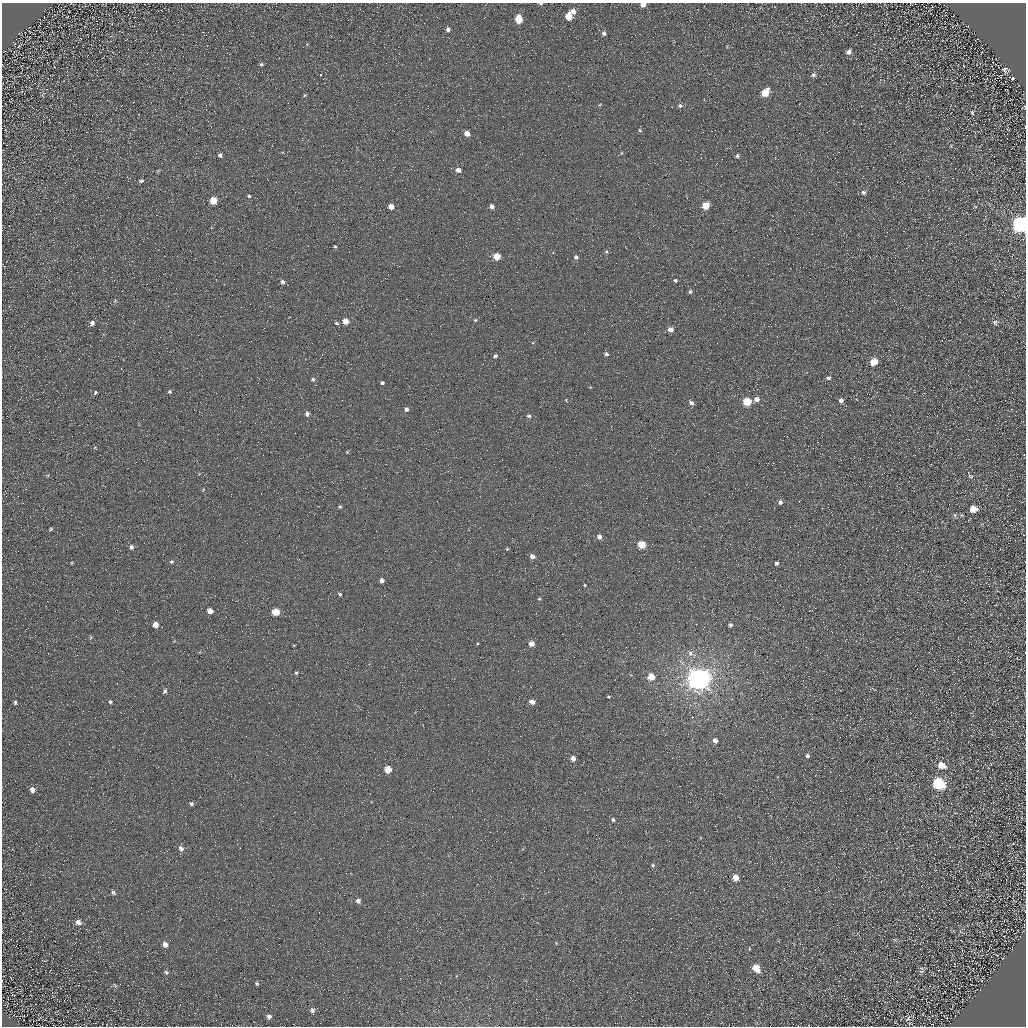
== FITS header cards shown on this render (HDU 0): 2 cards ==
NAXIS1  =                 1024 / Required FITS header
NAXIS2  =                 1024 / Required FITS header

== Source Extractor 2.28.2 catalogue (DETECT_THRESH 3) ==
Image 1024 x 1024 px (HDU 0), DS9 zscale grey, 1 PNG px = 1 image px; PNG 1028 x 1028 px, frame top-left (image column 1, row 1024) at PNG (2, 3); no overlay
Background 4.42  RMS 8.6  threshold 25.8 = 3 sigma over >= 5 px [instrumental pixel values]
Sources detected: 127; all 127 listed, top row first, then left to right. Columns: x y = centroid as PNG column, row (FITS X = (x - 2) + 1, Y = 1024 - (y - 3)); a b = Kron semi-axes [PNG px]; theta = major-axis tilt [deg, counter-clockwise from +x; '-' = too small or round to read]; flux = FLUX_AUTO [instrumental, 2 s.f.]
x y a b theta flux
541 3 5 2 - 930
643 5 5 4 - 3600
573 11 6 5 - 3400
568 16 6 5 - 14000
518 19 6 5 - 19000
448 29 5 4 - 2000
604 33 5 4 - 2000
848 52 7 6 - 2100
261 64 5 5 - 950
1005 70 8 7 - 1600
320 75 3 3 - 2400
813 75 6 5 - 1400
1013 78 3 3 - 10000
765 92 7 5 50 16000
305 95 5 4 - 620
133 102 2 2 - 420
600 105 5 3 - 550
680 106 6 5 - 1600
1024 108 5 2 - 410
972 113 5 4 - 700
640 130 5 4 - 860
467 133 5 4 - 5200
621 153 5 3 - 500
220 155 4 4 - 1400
737 156 5 5 - 1200
458 170 6 5 - 3100
54 173 2 2 - 330
141 181 6 4 15 1300
863 192 6 6 - 1500
249 196 4 3 - 840
213 201 5 5 - 13000
391 206 5 5 - 4700
492 206 5 4 - 2800
706 206 5 5 - 17000
975 206 5 3 - 560
1021 224 7 7 - 350000
335 247 5 4 - 810
606 251 6 5 - 920
497 256 5 5 - 12000
576 257 5 5 - 1800
675 280 4 4 - 1300
282 282 6 5 - 1600
690 292 5 5 - 1100
115 301 6 4 19 740
475 320 5 4 - 830
345 321 5 4 - 7800
995 322 7 6 - 1500
92 323 6 4 59 2500
336 323 6 4 -16 930
670 329 5 5 - 3400
606 354 5 5 - 1400
495 356 5 4 - 1500
874 362 5 5 - 12000
828 378 5 4 - 1500
313 379 5 5 - 1300
382 383 4 3 - 1400
169 392 4 4 - 1100
95 393 6 4 62 890
756 399 5 5 - 3400
566 400 4 3 - 510
841 401 5 5 - 2500
747 402 5 5 - 23000
691 403 6 5 - 1900
406 409 5 5 - 1700
307 414 6 5 - 1900
529 416 6 5 - 1300
347 452 4 4 - 640
970 476 8 6 -29 1300
780 502 5 5 - 1900
340 507 5 4 - 920
973 509 6 5 - 8000
955 515 6 5 - 990
50 529 6 3 49 770
599 536 6 5 - 2400
641 545 5 5 - 18000
131 547 6 5 - 1800
507 549 4 3 - 590
532 556 5 4 - 2900
171 562 5 5 - 930
776 563 4 3 - 1700
381 580 4 4 - 2300
585 585 3 3 - 510
340 594 5 4 - 760
539 599 4 3 - 630
210 611 5 4 - 5100
276 612 5 5 - 15000
338 618 2 2 - 300
155 624 5 4 - 7200
730 625 4 4 - 1400
531 643 4 4 - 5600
294 645 3 2 - 420
690 653 8 7 - 2500
296 673 4 3 - 840
651 677 5 5 - 11000
698 679 7 7 - 850000
165 691 7 4 59 1300
608 696 3 2 - 570
1016 698 4 3 - 390
15 702 4 3 - 950
110 702 5 4 - 910
532 702 5 4 - 4000
715 740 5 4 - 3700
807 756 5 4 - 1500
573 758 4 4 - 4600
941 765 7 6 - 8800
388 770 5 5 - 13000
938 783 7 6 - 74000
32 790 6 4 -77 3000
191 804 5 5 - 1200
613 820 5 5 - 1300
181 848 8 6 -51 2600
653 865 5 4 - 800
1023 874 4 3 - 320
735 877 5 5 - 7600
113 892 7 5 -48 1200
358 901 5 4 - 2300
78 922 7 6 - 2900
165 944 6 5 - 3000
749 949 4 2 - 450
756 968 6 5 - 13000
921 971 9 4 19 1400
166 972 7 5 -22 1000
257 983 5 5 - 920
13 995 4 2 - 400
312 1010 6 6 - 1800
269 1016 6 6 - 2000
908 1018 10 5 54 1400
At the frame edge (FLAGS 8, measured only in part): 4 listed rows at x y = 541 3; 643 5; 1024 108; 1021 224